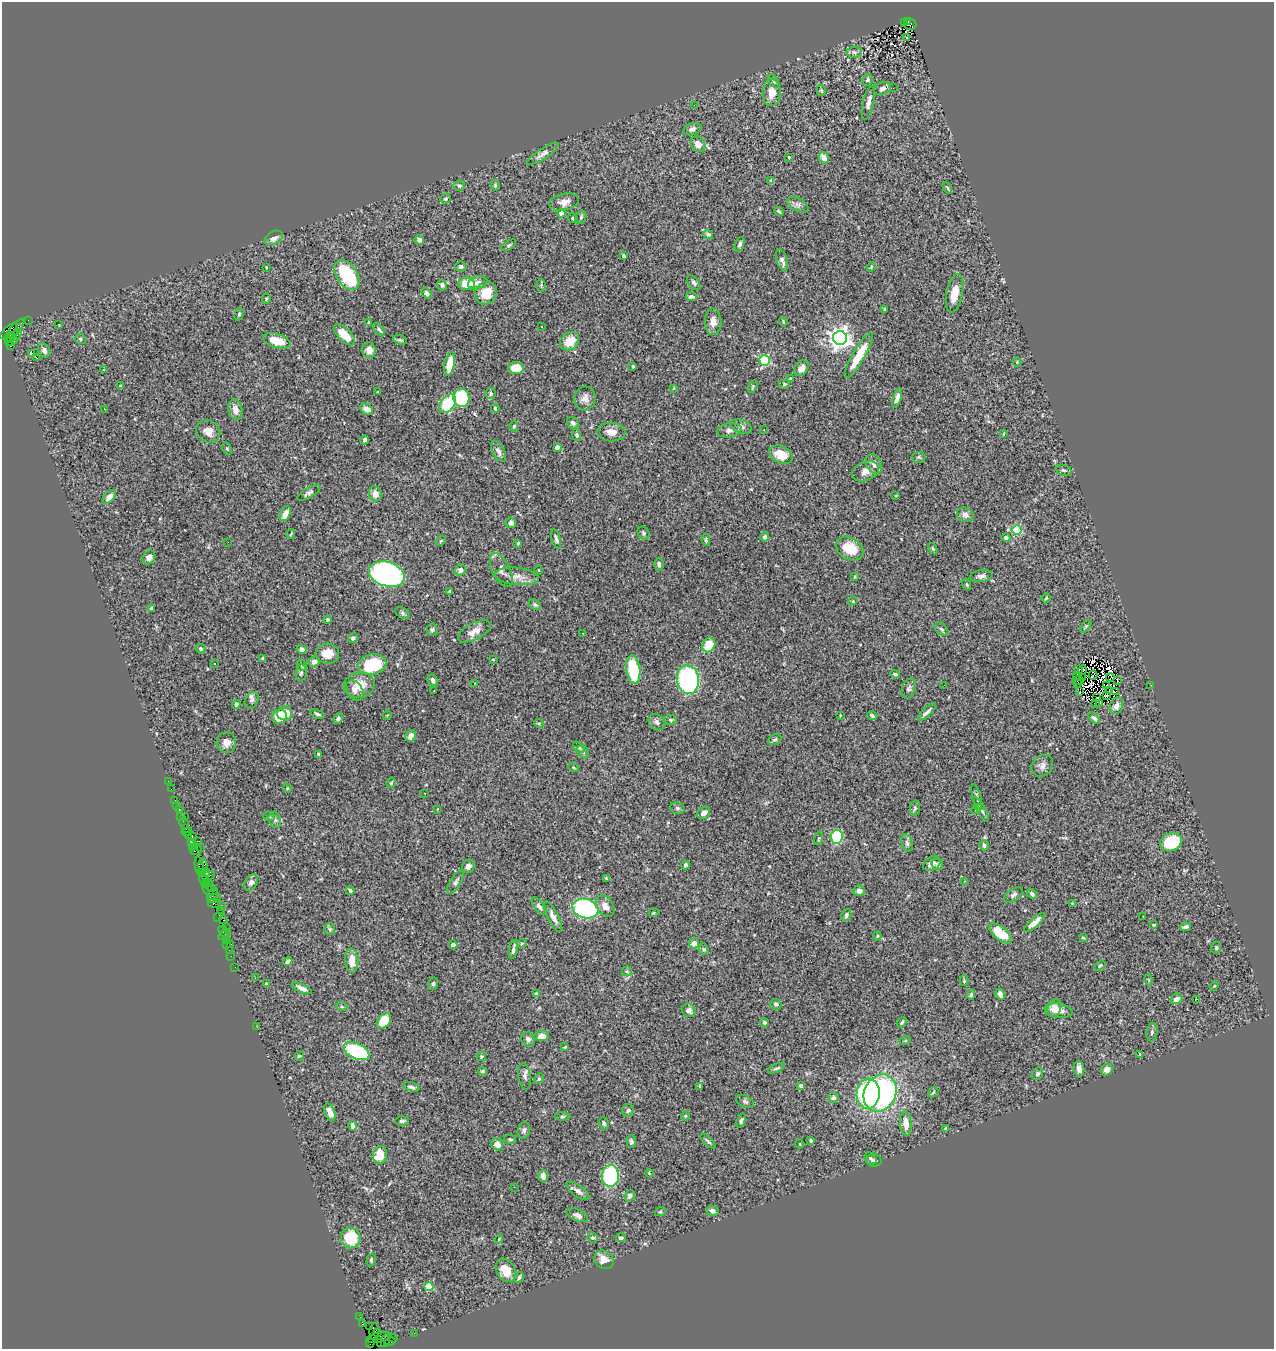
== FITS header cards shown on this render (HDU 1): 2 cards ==
NAXIS1  =                 1272
NAXIS2  =                 1347

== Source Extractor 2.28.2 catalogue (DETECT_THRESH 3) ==
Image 1272 x 1347 px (HDU 1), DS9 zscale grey, 1 PNG px = 1 image px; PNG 1276 x 1351 px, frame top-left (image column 1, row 1347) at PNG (2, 2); each listed source drawn as its Kron ellipse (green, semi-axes under 4 px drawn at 4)
Background 1.31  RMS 0.048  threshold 0.145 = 3 sigma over >= 5 px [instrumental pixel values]
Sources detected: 416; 4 with non-positive FLUX_AUTO (blend fragments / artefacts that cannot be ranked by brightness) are neither listed nor drawn; the other 412 listed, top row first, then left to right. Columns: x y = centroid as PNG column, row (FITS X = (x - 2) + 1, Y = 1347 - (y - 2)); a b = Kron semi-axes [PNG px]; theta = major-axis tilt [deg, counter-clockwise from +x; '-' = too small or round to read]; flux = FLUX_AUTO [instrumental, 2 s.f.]
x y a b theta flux
904 22 2 2 - 55
908 22 3 3 - 72
910 24 6 5 - 260
907 37 3 2 - 7.9
854 52 8 5 5 5.3
868 80 5 5 - 5.3
774 81 7 4 -55 6.5
893 88 2 2 - 19
882 89 9 6 21 10
821 90 6 4 -73 4.7
772 93 13 9 87 35
868 103 17 5 76 20
694 105 2 2 - 7.2
692 129 9 6 19 10
698 144 8 6 -57 24
543 154 19 5 33 16
789 157 4 3 - 6.8
824 158 6 4 -57 23
771 181 4 3 - 6.6
459 185 6 5 - 6.8
495 185 5 4 - 5.2
947 188 6 4 -59 4.1
445 199 5 4 - 5.6
564 202 15 8 11 25
798 205 11 6 -28 12
779 211 5 3 - 4.7
561 213 4 4 - 19
581 217 7 5 73 6.7
573 218 5 4 - 4.4
708 234 5 4 - 7.3
274 238 10 6 28 17
419 240 5 4 - 15
740 244 7 4 69 8.2
509 245 8 4 34 5.4
623 256 4 3 - 8.1
782 260 11 5 -72 15
461 266 6 5 - 7.8
266 267 4 3 - 2.3
871 267 5 4 - 3.4
347 275 16 10 -56 240
478 283 10 6 16 16
694 283 9 5 -52 8
467 284 8 6 -4 61
442 285 5 4 - 8.5
541 285 6 5 - 4.6
427 293 6 4 -58 7
486 293 12 10 58 52
955 293 19 8 79 48
691 297 5 4 - 9.5
266 298 5 4 - 4.4
884 310 4 2 - 3.1
239 314 6 4 75 6
28 320 2 2 - 10
369 322 4 3 - 4.7
713 322 13 8 -88 22
783 322 5 3 - 3.8
59 324 3 3 - 4.1
542 327 2 2 - 2.2
14 330 14 5 51 630
379 330 8 4 -51 7.4
9 331 11 4 42 420
11 335 4 3 - 470
17 335 6 3 55 85
344 335 13 6 -45 51
840 338 7 7 - 2200
80 339 6 4 -26 4.8
400 340 7 3 -17 5.1
14 341 2 2 - 17
277 341 14 7 -16 52
570 341 10 8 39 49
10 342 4 3 - 27
10 346 3 3 - 450
44 350 7 5 -61 14
369 350 8 6 -78 25
31 353 3 3 - 8
859 355 26 6 59 75
36 358 3 3 - 17
765 360 5 5 - 300
1017 362 4 4 - 3.1
450 364 12 5 80 59
633 366 3 3 - 4.7
516 368 8 6 0 54
801 368 8 6 52 22
103 370 3 2 - 6.1
790 378 3 3 - 3
784 384 6 5 - 5.3
120 386 3 3 - 6
753 386 7 4 60 4.4
673 388 4 3 - 3.2
378 392 3 2 - 3
491 393 5 5 - 7.3
461 398 9 8 - 200
585 398 12 10 81 23
897 398 10 4 72 13
448 404 10 7 54 150
495 408 4 3 - 3.8
104 409 4 2 - 4.1
235 409 10 7 -78 28
367 409 7 5 -33 23
573 423 6 5 - 8.6
514 426 5 4 - 4.5
741 427 11 6 -21 12
729 430 12 7 7 14
763 430 3 3 - 6
208 431 12 10 -31 26
611 432 14 9 -5 26
1003 434 4 2 - 2.6
577 435 6 4 -73 5.8
365 440 4 3 - 7.5
557 447 4 4 - 27
227 449 6 4 -63 4.3
498 451 11 6 -61 13
781 455 12 8 -25 53
919 457 7 5 0 5.3
874 464 10 7 -63 19
1063 470 8 5 -18 7.3
866 471 14 9 21 23
309 493 13 5 30 9.1
375 494 7 6 - 22
896 495 4 2 - 2.4
109 497 8 5 49 19
285 514 8 5 63 27
965 515 8 7 - 16
511 523 5 5 - 10
1017 530 5 4 - 190
643 533 7 5 -63 7.5
291 534 5 2 - 3.2
765 537 4 4 - 6.6
1006 538 4 4 - 7
556 539 10 4 -74 8.7
706 540 6 4 -80 5.5
441 541 5 4 - 3.7
228 542 2 2 - 1.4
518 543 3 3 - 3.2
850 549 14 10 -31 81
933 549 6 3 -58 3.5
149 557 7 6 - 16
659 564 6 4 -89 8
460 570 6 5 - 13
501 570 18 9 -63 23
538 570 4 3 - 3
387 574 18 12 -17 750
517 576 22 8 -6 33
981 576 11 6 9 13
855 577 4 4 - 3.4
967 584 6 3 -70 4
449 591 4 3 - 3.1
1046 598 5 4 - 4.1
853 601 5 4 - 3.1
535 605 7 4 -37 5.9
152 608 3 3 - 5.6
402 613 7 5 -29 6.7
328 620 3 3 - 4.4
1086 626 7 3 54 4.1
941 629 8 5 -41 7
432 630 6 5 - 6
474 631 18 8 27 31
583 633 2 2 - 2.9
353 638 5 5 - 8.9
709 645 7 6 - 72
201 649 5 4 - 6.9
302 649 5 4 - 18
327 654 12 10 -5 42
263 659 3 3 - 5.6
493 660 3 2 - 2.9
314 662 5 5 - 18
214 663 3 3 - 15
302 665 6 4 -70 4.7
372 665 14 10 14 180
633 669 14 7 -82 170
1079 670 2 2 - 1.7
1082 670 5 2 - 1.2
301 673 8 5 79 6.7
895 674 5 3 - 6.6
1093 675 4 2 - 3
1078 676 5 2 - 3.3
1082 678 3 2 - 6.4
1110 678 4 2 - 3.4
688 679 14 11 -82 480
433 680 6 5 - 13
1117 680 3 2 - 2.5
1078 681 5 2 - 1.1
474 683 3 2 - 6.1
1077 684 4 2 - 4.1
359 685 15 12 12 52
944 685 2 2 - 2.2
1151 685 2 2 - 16
1106 686 3 2 - 1.5
909 689 10 6 69 9.1
355 690 11 7 -58 19
1109 690 3 2 - 5.5
433 691 2 2 - 1.9
1080 692 3 2 - 3.1
1115 692 3 2 - 7.6
1106 695 3 2 - 5.7
1097 698 4 2 - 1.6
252 700 9 6 61 9.4
1095 703 4 3 - 8
1099 703 4 2 - 4.7
236 704 4 4 - 8.1
1116 706 8 6 71 19
927 712 11 3 43 11
285 713 7 6 - 57
318 714 7 3 -21 6.7
387 715 4 3 - 2.5
840 715 4 2 - 2.2
872 716 5 3 - 5.5
280 717 7 7 - 62
1094 718 7 4 -45 7.3
338 719 5 4 - 11
671 720 6 5 - 6.5
657 722 9 7 -48 13
539 723 5 4 - 3.7
411 736 6 5 - 25
775 739 7 5 27 5.6
226 743 10 9 - 20
579 747 7 4 -43 5.3
583 751 7 5 -57 7
318 754 4 3 - 4.6
1042 766 12 10 45 17
573 768 5 2 - 2.8
168 781 2 2 - 12
391 783 5 3 - 4
287 788 4 3 - 2.6
171 789 3 2 - 19
425 793 3 2 - 6.7
977 797 13 3 -74 7.9
175 800 2 2 - 24
177 805 3 2 - 28
677 808 7 5 -16 6.7
915 808 8 5 80 6.3
437 809 3 2 - 2.1
976 809 6 4 37 4.1
981 809 14 4 -62 9.8
179 810 3 2 - 86
704 813 7 5 40 18
181 817 3 2 - 13
184 817 3 2 - 14
269 817 6 4 -21 4.2
275 820 8 6 -72 9.5
184 823 6 3 -61 110
185 828 3 3 - 74
187 832 5 3 - 86
188 835 2 2 - 83
192 836 3 2 - 97
837 837 7 6 - 150
819 838 6 3 71 3.3
197 841 2 2 - 44
1171 842 11 9 24 170
191 843 3 2 - 57
907 843 9 5 -74 8.1
984 845 5 4 - 6.9
200 847 2 2 - 82
193 848 4 3 - 84
196 850 6 2 22 82
932 864 9 6 31 19
937 864 6 5 - 13
685 865 4 3 - 6.1
199 866 9 3 -82 210
203 866 8 4 -87 280
468 866 7 6 - 11
201 872 4 2 - 53
206 873 4 3 - 150
209 876 6 3 22 320
606 878 4 4 - 3.2
204 881 7 3 -66 240
964 881 3 2 - 2.1
209 882 2 2 - 55
455 882 13 5 59 10
251 883 9 6 55 12
209 886 7 3 -46 110
208 890 7 3 -53 140
350 890 4 3 - 5.1
859 891 5 5 - 14
1032 894 6 4 -48 7.8
213 895 8 5 70 300
1013 895 11 5 35 9.1
214 898 7 3 19 250
214 903 6 3 -8 99
1072 903 4 3 - 2.4
221 906 2 2 - 23
539 906 10 5 -53 11
605 906 12 8 -55 26
585 908 13 9 -17 520
220 910 2 2 - 97
654 913 5 4 - 4.3
846 915 6 5 - 8.5
1143 916 3 2 - 4.2
553 917 17 5 -63 20
218 918 3 2 - 25
223 920 4 3 - 120
1034 922 13 4 41 23
1154 925 4 3 - 3
226 927 2 2 - 40
1185 927 5 4 - 8.7
330 929 6 5 - 5.3
224 932 6 4 -52 100
1001 933 13 6 -39 91
225 935 7 2 39 70
877 936 4 4 - 3.2
1083 938 4 3 - 3.4
226 940 2 2 - 28
522 943 5 3 - 3.3
694 943 5 5 - 24
231 944 3 2 - 46
227 945 3 2 - 82
453 945 4 4 - 12
1216 948 6 4 -89 4.8
704 949 6 4 -65 5
229 950 2 2 - 26
513 950 9 3 77 10
231 956 2 2 - 37
288 961 4 3 - 7.3
352 961 12 6 -85 38
1100 966 6 3 33 3.6
235 967 2 2 - 15
627 971 5 5 - 4.1
255 978 2 2 - 1.7
1149 980 5 3 - 3
964 981 5 4 - 4.8
266 984 4 3 - 3.8
433 984 6 4 73 5.4
1214 986 5 3 - 2.7
302 988 11 4 -23 13
536 993 4 3 - 4.7
1000 994 5 4 - 25
971 995 5 4 - 5.3
1177 999 6 5 - 16
1197 999 3 2 - 44
776 1004 6 5 - 7.7
342 1007 5 3 - 3.9
1054 1008 9 6 72 19
689 1010 7 6 - 15
1059 1011 14 7 -8 30
384 1021 8 6 50 88
764 1022 4 4 - 6.1
902 1023 6 4 51 4.4
257 1027 2 2 - 8.2
1152 1032 9 5 81 7.6
542 1036 7 5 7 25
528 1039 7 6 - 11
905 1041 6 4 18 4
565 1047 4 3 - 3.3
357 1051 14 7 -25 280
1140 1054 3 3 - 5.1
299 1056 5 4 - 4.4
481 1056 5 4 - 4
776 1068 9 4 23 6.4
1079 1069 8 5 -82 17
1107 1070 6 5 - 20
482 1071 4 4 - 6.2
1037 1074 6 5 - 7
525 1076 13 6 -81 11
539 1079 5 4 - 4.7
700 1086 4 3 - 3.5
801 1086 4 3 - 13
411 1087 8 4 -16 8.9
933 1092 6 4 46 4.2
880 1093 19 15 63 660
868 1094 15 11 87 480
833 1098 5 5 - 7.4
745 1101 9 6 -27 8.5
628 1110 6 6 - 6.8
330 1112 9 5 -69 22
685 1116 5 3 - 2.9
562 1117 8 4 0 4.3
402 1121 7 4 2 6.8
741 1121 7 4 73 7
604 1123 6 5 - 6.8
906 1123 12 6 -84 31
352 1126 5 4 - 13
945 1129 3 3 - 4.1
524 1130 8 6 75 7.9
510 1139 6 3 -12 4.4
811 1140 3 3 - 4.2
708 1141 9 3 -42 5.9
631 1142 6 4 -90 7.4
497 1144 6 5 - 21
799 1144 4 3 - 2.5
380 1155 9 7 81 61
870 1158 7 5 -43 5.5
874 1161 8 6 -8 7.2
649 1173 4 3 - 2.6
543 1176 6 5 - 18
610 1176 11 8 89 290
514 1187 2 2 - 41
578 1191 13 5 -35 14
630 1196 6 5 - 9.8
712 1211 6 5 - 13
660 1212 5 3 - 3.4
577 1215 11 5 -22 13
351 1238 10 10 - 88
593 1238 5 5 - 6.6
621 1238 5 4 - 8.1
499 1239 4 3 - 2.5
371 1260 7 4 75 4.1
604 1260 10 8 -37 28
506 1270 12 9 -58 41
519 1278 6 4 51 5.8
429 1287 4 4 - 120
360 1317 2 2 - 17
362 1324 4 3 - 110
369 1327 3 2 - 32
374 1331 8 5 86 250
378 1333 3 2 - 92
414 1333 2 2 - 27
379 1337 13 5 10 510
393 1338 5 3 - 170
386 1340 7 3 68 170
390 1341 5 3 - 190
370 1343 4 2 - 19
381 1343 3 2 - 53
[4 non-positive-flux detections neither listed nor drawn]